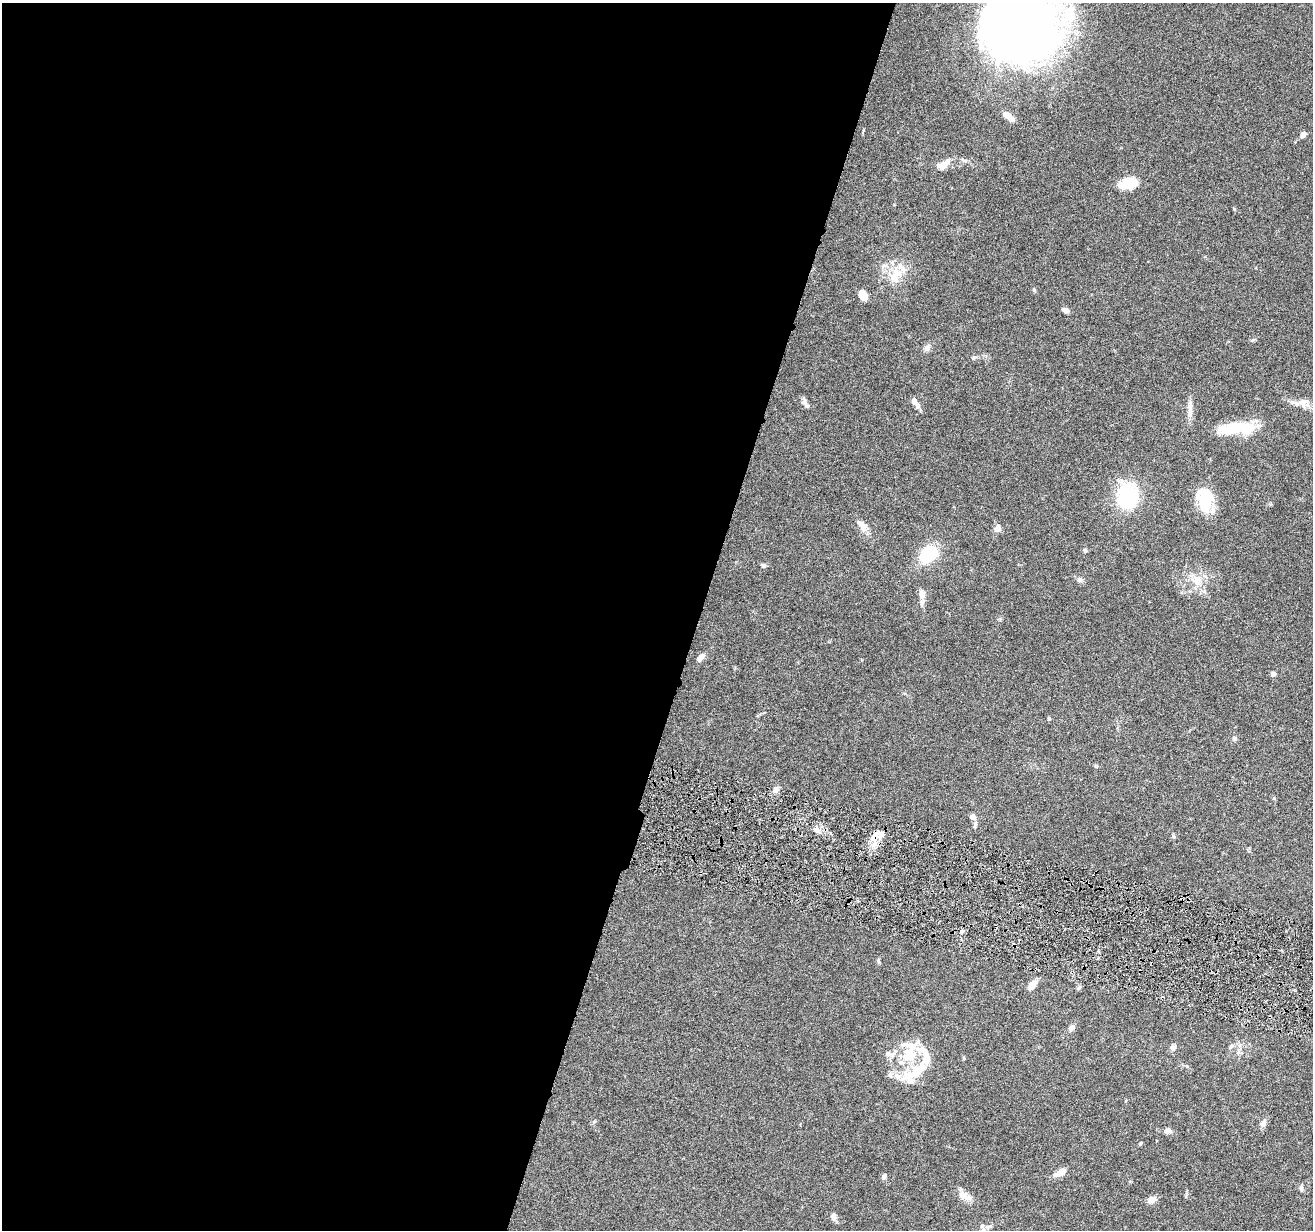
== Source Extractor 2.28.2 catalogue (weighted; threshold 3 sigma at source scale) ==
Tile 5 of 4 x 4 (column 1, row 2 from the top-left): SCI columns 3-1313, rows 2713-3940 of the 5245 x 5297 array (HDU 1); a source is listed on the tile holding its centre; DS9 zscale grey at full resolution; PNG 1315 x 1232 px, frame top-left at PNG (2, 3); no overlay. Shown black and unused: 53% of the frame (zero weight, under 4 of 8 exposures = <1% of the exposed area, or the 3 px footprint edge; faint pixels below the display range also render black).
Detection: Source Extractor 2.28.2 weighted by HDU 2 'WHT'; one run over the whole footprint, this tile lists its part. Background 0.0769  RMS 0.0044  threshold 0.0181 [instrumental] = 3 sigma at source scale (4.09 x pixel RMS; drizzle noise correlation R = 1.36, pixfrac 0.8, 0.05/0.05 arcsec/px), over >= 5 px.
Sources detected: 70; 1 inside a brighter object's white glare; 2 cosmic-ray / hot-pixel residue — not listed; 12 inside a brighter listed object's ellipse — not listed separately; the other 55 listed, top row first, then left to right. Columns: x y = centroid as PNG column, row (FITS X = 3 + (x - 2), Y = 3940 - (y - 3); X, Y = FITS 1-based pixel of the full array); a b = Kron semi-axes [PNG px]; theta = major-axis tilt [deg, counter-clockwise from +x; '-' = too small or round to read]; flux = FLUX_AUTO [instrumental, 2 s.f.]
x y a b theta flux
1021 26 67 64 45 360
1008 116 15 6 -38 4.2
1303 134 6 5 - 2.3
964 160 9 3 -33 0.78
942 165 14 9 11 3.8
1128 184 20 12 9 8.3
884 266 7 5 28 1.1
896 273 16 14 70 6.8
1034 290 5 4 - 0.5
863 295 10 7 -61 4.5
1066 310 8 5 -26 1.7
1253 340 7 4 26 0.61
927 348 10 7 54 1.5
973 358 6 4 44 0.59
1303 402 15 13 -19 3.9
806 403 15 5 -62 1.4
917 405 9 7 -66 1.6
1190 407 20 6 -87 2.8
1246 428 19 15 -25 10
1128 495 31 22 -88 26
1205 500 27 16 -80 15
862 525 16 8 -46 3.4
998 528 10 7 77 2.3
1085 550 5 5 - 0.74
928 554 19 14 37 18
763 565 6 5 - 0.96
1080 580 8 7 - 1.2
1197 581 15 12 -67 5.5
921 594 12 8 -76 2
700 657 13 6 47 1.9
1273 673 5 5 - 1.7
1049 718 5 4 - 0.58
1234 738 7 5 -88 0.86
776 790 8 6 67 1.7
973 817 7 6 - 2
975 824 12 4 78 0.92
816 830 11 4 -29 1.3
1173 836 6 4 -70 0.52
878 961 6 4 -71 0.55
1032 984 13 7 42 2.8
1079 988 7 5 65 0.72
1072 1027 10 6 50 1.8
1231 1046 7 5 60 0.79
1173 1048 7 6 - 1.4
909 1054 31 24 49 17
1263 1124 9 7 66 1.8
1168 1131 11 7 -5 1.6
1141 1143 5 4 - 0.45
1061 1172 13 6 29 4.3
884 1176 7 5 67 0.98
1301 1188 7 5 70 0.79
963 1195 14 10 -23 3.5
1151 1200 11 9 8 2.2
834 1217 7 6 - 2.2
982 1226 6 6 - 1.1
Isophote crosses this tile's border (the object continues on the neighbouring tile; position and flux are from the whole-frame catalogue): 1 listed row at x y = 1021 26
Unlisted compact peaks at least as high as the median listed source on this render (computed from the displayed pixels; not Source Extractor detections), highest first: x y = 1234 209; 1274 798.